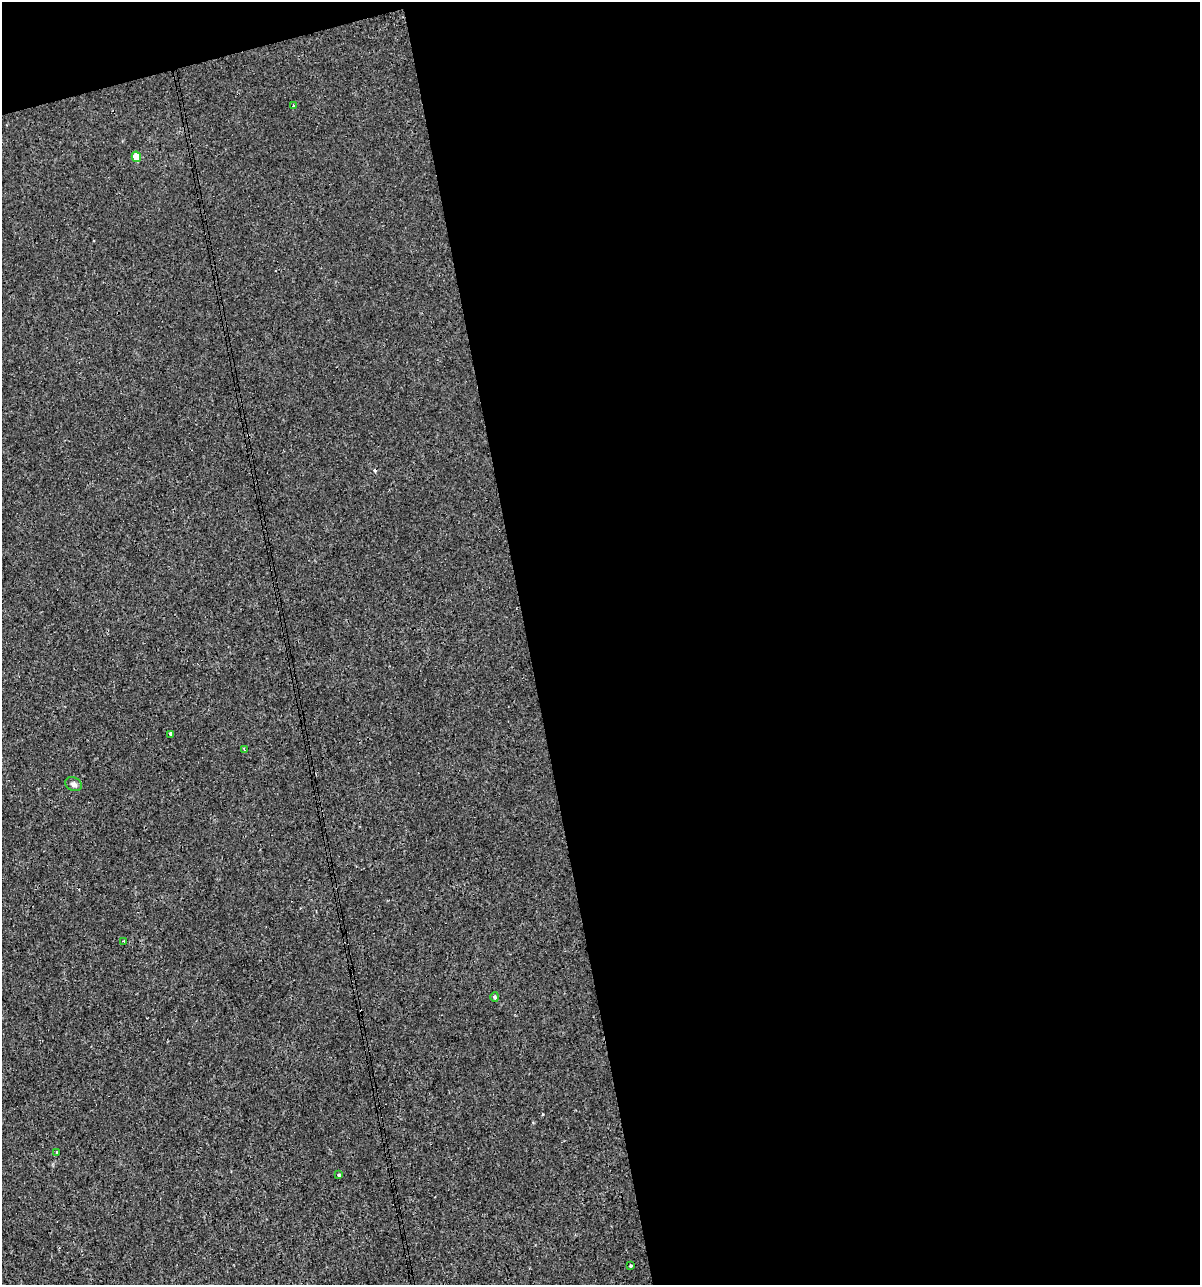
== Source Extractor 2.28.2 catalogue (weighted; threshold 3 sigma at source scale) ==
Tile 4 of 4 x 4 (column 4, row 1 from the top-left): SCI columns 3638-4835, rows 3850-5132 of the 4930 x 5132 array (HDU 1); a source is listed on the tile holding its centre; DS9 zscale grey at full resolution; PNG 1202 x 1287 px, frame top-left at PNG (2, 2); each listed source drawn as its Kron ellipse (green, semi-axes under 4 px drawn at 4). Shown black and unused: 58% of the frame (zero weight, under 3 of 4 exposures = <1% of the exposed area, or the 3 px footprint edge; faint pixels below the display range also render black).
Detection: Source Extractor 2.28.2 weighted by HDU 2 'WHT'; one run over the whole footprint, this tile lists its part. Background 2.15e-04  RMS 0.0017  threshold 0.00763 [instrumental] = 3 sigma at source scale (4.5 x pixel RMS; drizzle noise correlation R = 1.50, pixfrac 1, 0.0396/0.0396 arcsec/px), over >= 5 px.
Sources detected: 12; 2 cosmic-ray / hot-pixel residue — neither listed nor drawn; the other 10 listed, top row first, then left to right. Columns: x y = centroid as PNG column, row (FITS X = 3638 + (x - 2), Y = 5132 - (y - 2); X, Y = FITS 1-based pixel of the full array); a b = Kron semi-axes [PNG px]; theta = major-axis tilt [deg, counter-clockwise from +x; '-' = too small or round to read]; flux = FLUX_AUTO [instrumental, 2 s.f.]
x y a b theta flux
293 105 3 3 - 0.32
136 157 5 4 - 3.6
171 734 3 3 - 0.64
244 749 4 2 - 0.21
74 784 8 6 -25 0.52
123 941 3 2 - 0.21
495 997 5 4 - 0.3
57 1152 4 3 - 0.15
339 1175 3 3 - 0.32
631 1266 3 3 - 0.67